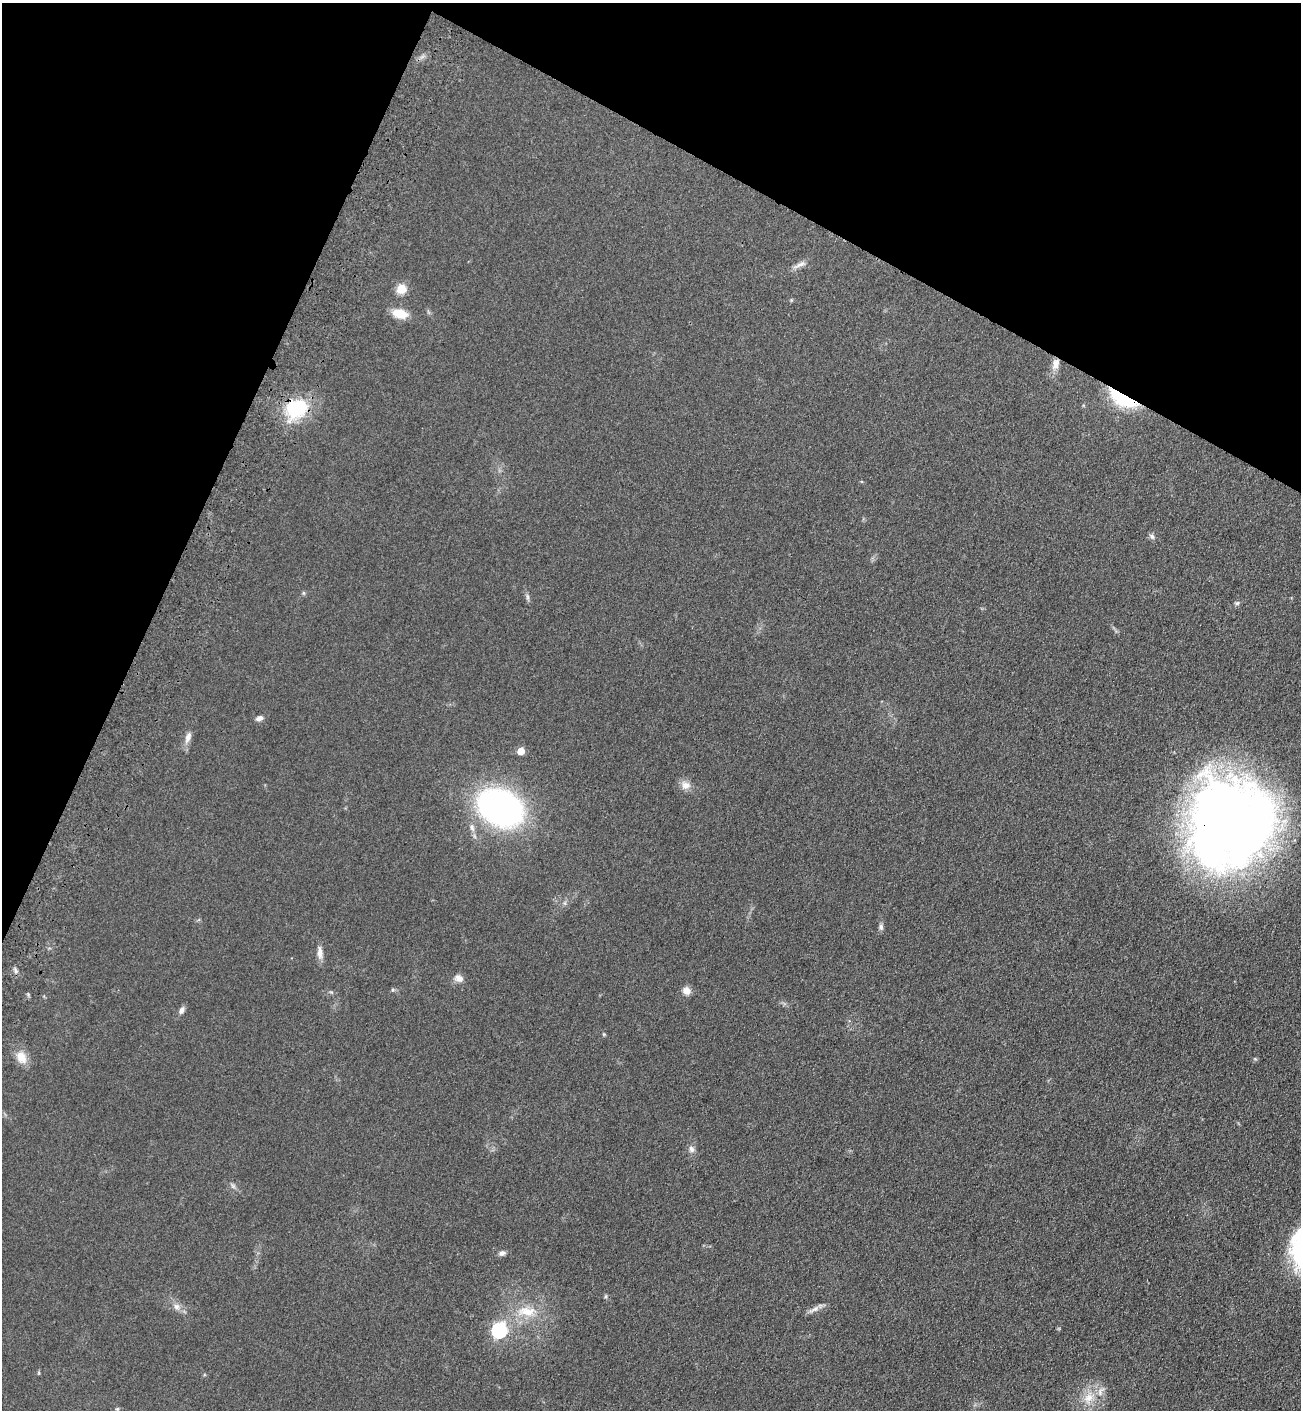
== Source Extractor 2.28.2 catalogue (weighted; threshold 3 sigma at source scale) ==
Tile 2 of 4 x 4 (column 2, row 1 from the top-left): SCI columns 1556-2854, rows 4287-5694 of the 5841 x 5757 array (HDU 1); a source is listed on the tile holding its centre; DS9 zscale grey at full resolution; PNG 1303 x 1412 px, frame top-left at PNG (2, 3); no overlay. Shown black and unused: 23% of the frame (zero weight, under 3 of 4 exposures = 6% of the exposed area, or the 3 px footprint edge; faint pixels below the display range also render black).
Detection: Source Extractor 2.28.2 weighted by HDU 2 'WHT'; one run over the whole footprint, this tile lists its part. Background 0.119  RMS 0.0089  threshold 0.0402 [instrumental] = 3 sigma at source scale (4.5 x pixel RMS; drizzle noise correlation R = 1.50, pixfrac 1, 0.05/0.05 arcsec/px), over >= 5 px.
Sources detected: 35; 1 inside a brighter object's white glare — not listed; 1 inside a brighter listed object's ellipse — not listed separately; the other 33 listed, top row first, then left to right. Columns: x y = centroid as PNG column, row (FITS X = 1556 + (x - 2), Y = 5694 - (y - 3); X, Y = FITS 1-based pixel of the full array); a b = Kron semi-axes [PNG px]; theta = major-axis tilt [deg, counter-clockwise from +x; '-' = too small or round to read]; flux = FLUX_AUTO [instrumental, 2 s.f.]
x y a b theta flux
800 265 20 6 23 4.9
401 289 6 5 - 31
400 314 19 11 -13 14
1055 364 16 9 72 7.3
1123 399 28 11 -28 64
296 408 18 15 20 61
1152 536 8 6 -54 2.5
527 597 9 4 -81 2
1237 603 6 6 - 1.7
259 718 9 6 15 3.5
188 737 15 7 71 6
521 751 5 5 - 17
686 785 13 11 -4 6.8
500 807 34 25 -25 330
1233 820 94 72 -57 820
472 827 11 7 -70 4.2
881 927 9 6 -90 2.5
320 952 18 7 -87 5.9
16 971 7 5 -73 2.2
459 978 12 8 -16 5.7
686 991 9 8 - 6.5
182 1010 9 6 59 3.4
604 1034 5 4 - 0.88
21 1057 18 12 -60 11
691 1149 9 7 -67 3.6
233 1186 8 5 -45 2.1
502 1253 8 6 15 3.3
176 1307 10 7 -45 4.5
814 1309 17 6 26 4.8
527 1311 28 14 -3 23
499 1330 7 6 - 180
1088 1398 15 12 37 13
117 1409 5 4 - 1
Overlapping masked pixels (flux is a lower limit): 3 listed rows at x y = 1123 399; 296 408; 1233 820